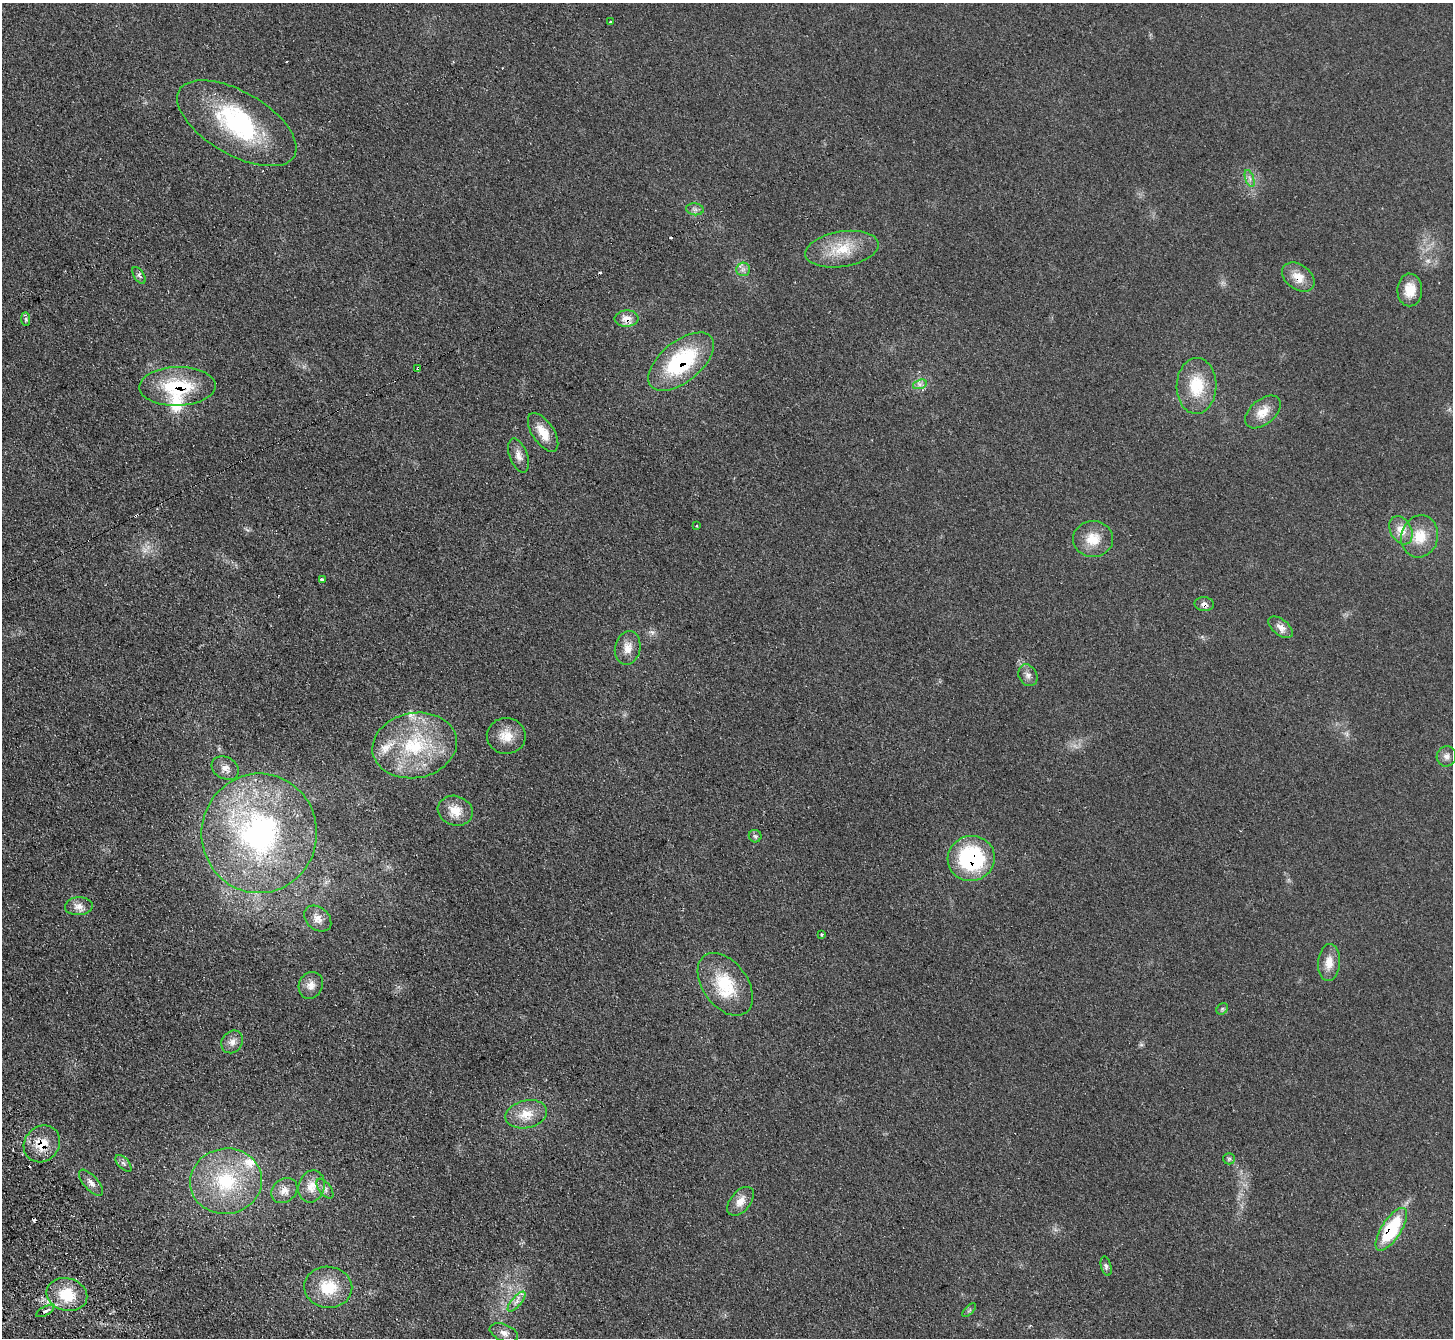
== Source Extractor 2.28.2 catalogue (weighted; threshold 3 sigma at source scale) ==
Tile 7 of 4 x 4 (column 3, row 2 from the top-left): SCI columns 2951-4401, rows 2859-4194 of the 5902 x 5856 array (HDU 1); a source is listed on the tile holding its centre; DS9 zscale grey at full resolution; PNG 1455 x 1340 px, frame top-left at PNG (2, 3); each listed source drawn as its Kron ellipse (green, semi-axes under 4 px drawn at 4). Shown black and unused: <1% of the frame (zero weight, under 2 of 3 exposures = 3% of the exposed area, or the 3 px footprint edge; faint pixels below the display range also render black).
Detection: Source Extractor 2.28.2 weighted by HDU 2 'WHT'; one run over the whole footprint, this tile lists its part. Background 0.107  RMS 0.011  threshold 0.0477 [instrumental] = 3 sigma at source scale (4.5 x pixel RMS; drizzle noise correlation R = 1.50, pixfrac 1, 0.05/0.05 arcsec/px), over >= 5 px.
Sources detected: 75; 1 inside a brighter object's white glare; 8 cosmic-ray / hot-pixel residue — neither listed nor drawn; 4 inside a brighter listed object's ellipse — not listed separately; the other 62 listed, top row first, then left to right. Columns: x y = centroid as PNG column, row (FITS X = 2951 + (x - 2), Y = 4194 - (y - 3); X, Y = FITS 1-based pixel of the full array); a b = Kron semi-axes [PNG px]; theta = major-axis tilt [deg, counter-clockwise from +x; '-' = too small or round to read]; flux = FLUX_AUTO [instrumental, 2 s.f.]
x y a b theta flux
610 22 3 3 - 1.2
237 123 66 31 -30 120
1250 178 9 4 -71 2.7
695 209 9 6 -8 3.7
842 249 37 17 9 35
743 269 7 6 - 3.8
139 275 9 5 -57 2.8
1298 277 18 12 -36 15
1410 290 16 12 89 17
627 318 12 8 3 10
26 319 7 4 -89 2.1
681 362 39 20 39 98
418 368 3 3 - 3.6
920 384 7 4 18 3
177 386 38 19 1 64
1196 386 28 20 89 40
1263 412 21 12 40 16
543 432 22 10 -56 19
519 456 18 9 -70 8.1
697 526 4 2 - 0.72
1401 530 15 10 -61 14
1420 536 21 18 72 26
1093 539 20 18 3 22
322 580 4 3 - 4.3
1204 604 10 7 -3 5.1
1281 627 14 7 -38 7.8
628 648 17 12 79 12
1028 675 11 9 -61 5.3
506 736 19 18 - 17
415 745 42 32 11 88
1446 756 10 9 - 5.3
225 768 14 11 -29 7.8
455 811 18 14 -18 18
259 833 60 57 86 260
755 836 6 6 - 2.1
971 858 23 22 - 110
79 906 14 9 4 8.1
318 918 15 11 -40 10
822 934 3 3 - 1.6
1329 963 18 11 86 14
725 984 35 22 -54 50
311 985 14 12 62 9.1
1222 1009 6 5 - 1.7
232 1042 12 10 51 6.8
526 1114 21 13 12 20
42 1144 19 17 48 23
1229 1159 6 5 - 2
123 1163 10 5 -47 3
226 1181 36 32 9 83
91 1183 16 7 -49 6.1
311 1186 16 13 74 14
325 1189 11 6 -53 4.3
284 1191 14 11 38 8.7
741 1201 17 10 50 11
1391 1229 25 9 57 69
1106 1266 10 5 -75 2.8
328 1287 24 20 -6 37
67 1294 20 16 -15 36
517 1301 12 5 50 4.9
969 1310 9 3 45 1.6
45 1311 10 4 27 4.4
504 1333 15 8 -21 7
Overlapping masked pixels (flux is a lower limit): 9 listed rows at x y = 1298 277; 627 318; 681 362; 418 368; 177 386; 1204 604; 971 858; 42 1144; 1391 1229